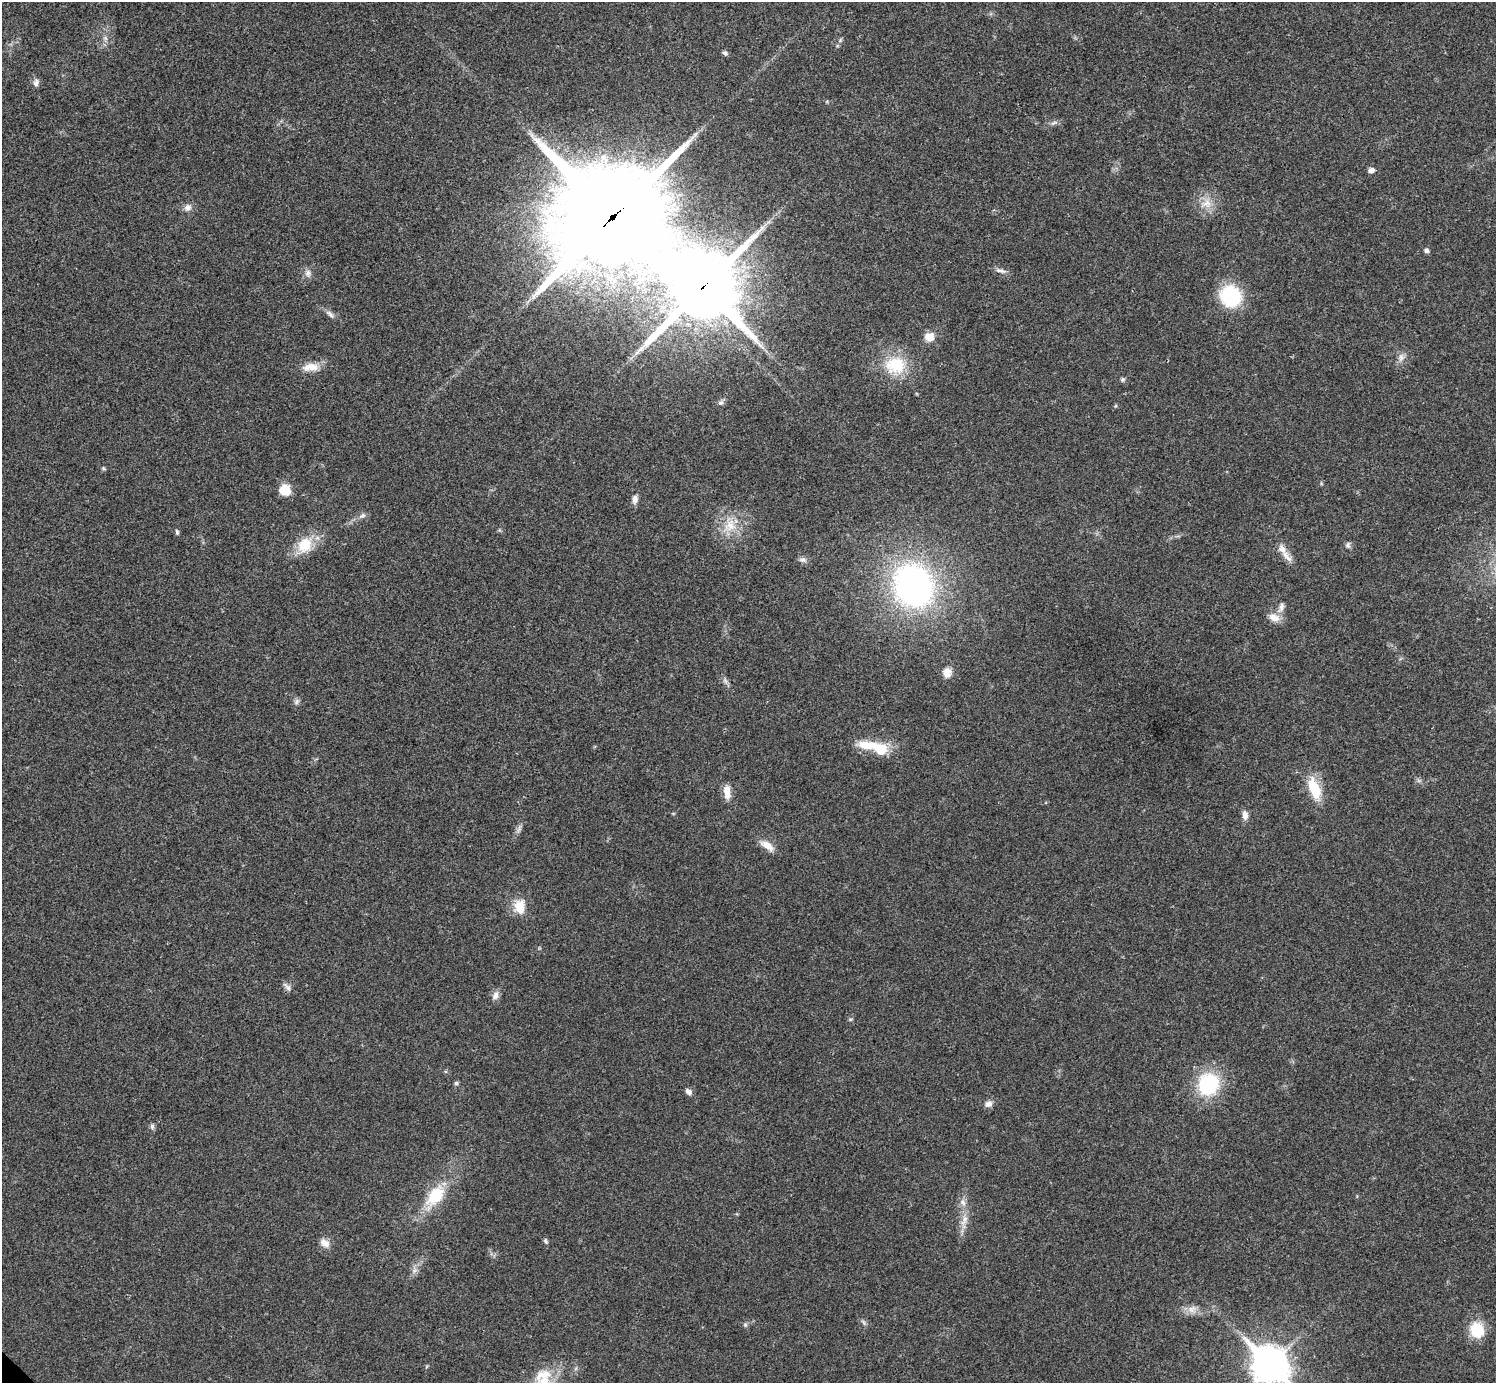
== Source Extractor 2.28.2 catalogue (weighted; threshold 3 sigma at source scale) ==
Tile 10 of 4 x 4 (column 2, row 3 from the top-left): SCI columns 1498-2991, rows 1541-2921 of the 5985 x 5985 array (HDU 1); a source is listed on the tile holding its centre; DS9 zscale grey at full resolution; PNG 1498 x 1385 px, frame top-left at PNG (2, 2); no overlay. Shown black and unused: <1% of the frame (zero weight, under 3 of 4 exposures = <1% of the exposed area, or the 3 px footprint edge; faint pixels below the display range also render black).
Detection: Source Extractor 2.28.2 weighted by HDU 2 'WHT'; one run over the whole footprint, this tile lists its part. Background 0.0196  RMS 0.004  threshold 0.0179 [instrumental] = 3 sigma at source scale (4.5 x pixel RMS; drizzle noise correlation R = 1.50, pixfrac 1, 0.05/0.05 arcsec/px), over >= 5 px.
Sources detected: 66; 1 too faint to see at this stretch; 1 long thin detection or spike segment (spike, bleed or trail) — not listed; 2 inside a brighter listed object's ellipse — not listed separately; the other 62 listed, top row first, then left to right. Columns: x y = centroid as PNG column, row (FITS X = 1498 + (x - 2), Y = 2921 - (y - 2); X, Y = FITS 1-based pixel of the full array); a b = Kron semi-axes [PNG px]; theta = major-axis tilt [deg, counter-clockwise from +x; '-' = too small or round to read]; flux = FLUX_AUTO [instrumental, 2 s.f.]
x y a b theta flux
105 38 7 6 - 1.1
840 40 7 4 46 0.69
725 53 6 5 - 1
36 83 11 7 80 1.7
1054 123 12 4 25 1.2
1371 170 6 5 - 1.9
1207 203 15 12 -71 5.1
187 208 10 9 - 2.1
612 217 34 32 19 10000
1426 250 5 4 - 1.4
1001 271 16 5 -15 1.6
308 273 11 7 87 1.9
702 287 23 21 -34 4000
1231 296 23 21 -49 26
330 314 14 5 -49 1.6
929 337 10 9 - 4.6
1401 357 12 8 79 2.3
895 365 30 23 -3 17
310 367 24 11 5 5.3
1123 379 6 6 - 0.72
720 403 8 6 40 1.1
1115 406 6 3 71 0.45
104 468 6 4 -45 0.54
285 490 12 12 - 6.6
635 499 12 7 86 2
362 516 10 6 27 1.5
730 525 19 16 59 8.5
177 532 7 4 -80 0.69
304 545 23 18 49 11
1348 545 8 7 - 1.1
1287 556 22 8 -49 3.6
803 560 10 6 -12 1.3
913 586 27 22 -61 170
1281 607 15 6 68 2.2
1274 618 16 10 -20 4
947 672 12 10 83 3.4
297 702 9 6 72 1.1
879 749 30 16 -33 11
1314 789 27 12 -69 13
727 792 17 8 -86 4.1
1245 815 11 7 -87 2.5
767 846 20 9 -33 4.1
519 907 20 14 -86 7
287 987 14 6 -47 1.5
495 995 13 8 68 2.2
850 1019 6 4 20 0.59
456 1083 6 4 0 0.78
1208 1084 22 19 59 32
688 1091 9 6 -42 1.5
988 1104 9 8 - 2
152 1126 8 6 -77 0.94
435 1196 26 15 52 16
963 1202 10 6 -46 1.8
964 1220 18 7 69 3.7
545 1241 8 5 -69 0.8
325 1243 13 9 -32 2.9
414 1270 10 5 88 1.6
1192 1309 13 10 15 3.1
745 1325 7 5 -69 0.75
1477 1330 16 13 -66 13
1270 1365 15 12 -45 650
544 1382 26 24 80 14
Overlapping masked pixels (flux is a lower limit): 2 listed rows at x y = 612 217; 702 287
Isophote crosses this tile's border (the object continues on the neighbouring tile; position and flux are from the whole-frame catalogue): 2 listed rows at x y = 1270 1365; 544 1382